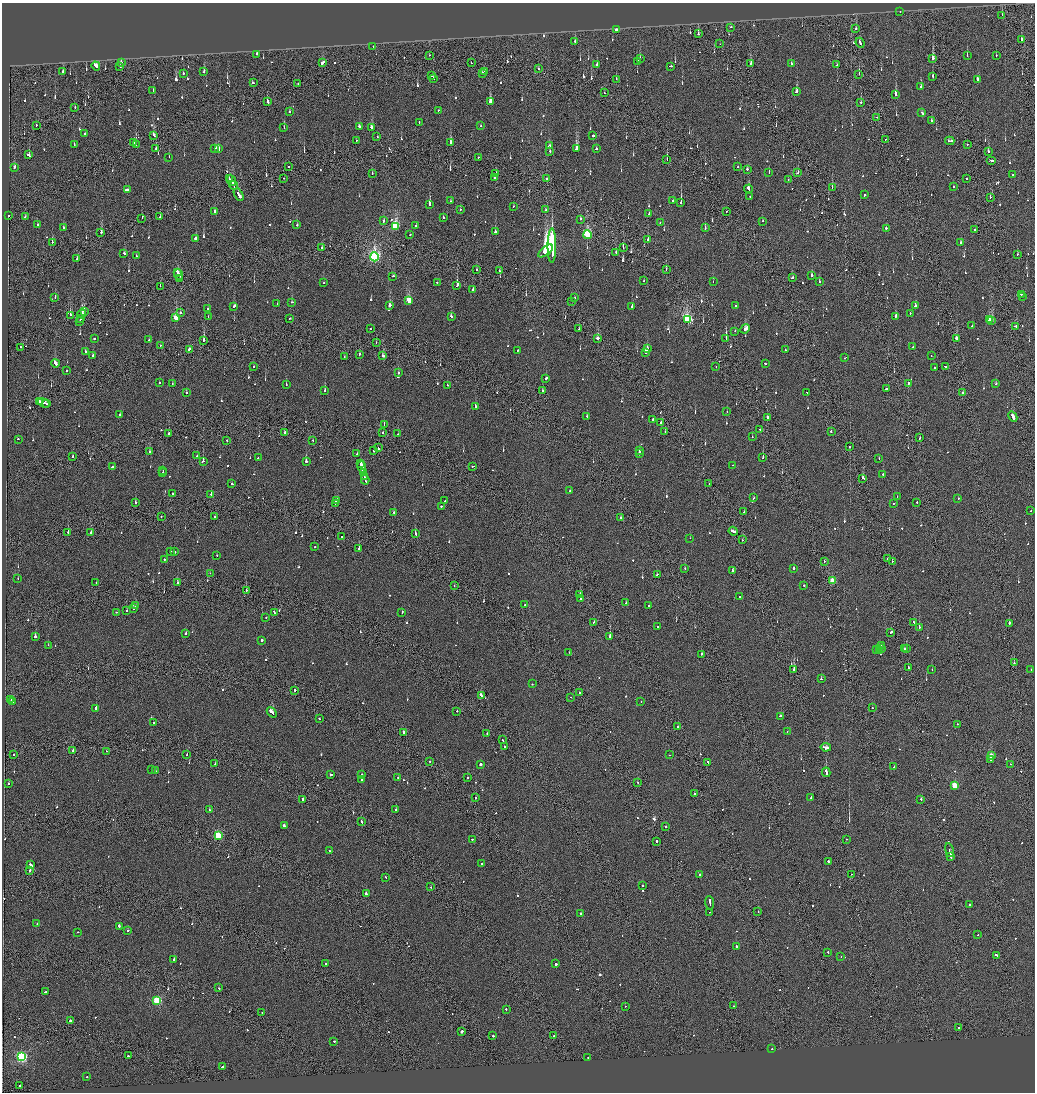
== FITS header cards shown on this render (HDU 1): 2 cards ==
NAXIS1  =                 2065
NAXIS2  =                 2180

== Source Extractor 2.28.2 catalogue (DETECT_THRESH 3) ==
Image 2065 x 2180 px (HDU 1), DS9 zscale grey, zoomed out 1/2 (1 PNG px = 2 x 2 image px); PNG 1037 x 1094 px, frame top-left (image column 1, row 2179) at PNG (2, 3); each listed source drawn as its Kron ellipse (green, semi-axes under 4 px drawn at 4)
Background -0.164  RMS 0.067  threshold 0.2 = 3 sigma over >= 5 px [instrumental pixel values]
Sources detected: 1045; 48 cannot appear on this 1/2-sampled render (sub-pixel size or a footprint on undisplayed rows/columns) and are neither listed nor drawn; of the other 997, the 500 brightest by FLUX_AUTO listed and drawn (497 fainter detections omitted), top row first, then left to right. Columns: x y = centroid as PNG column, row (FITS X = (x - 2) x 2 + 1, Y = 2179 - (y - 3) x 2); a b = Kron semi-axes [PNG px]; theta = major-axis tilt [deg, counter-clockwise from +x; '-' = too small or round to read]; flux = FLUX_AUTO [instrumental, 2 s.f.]
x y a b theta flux
900 12 2 2 - 130
1002 15 2 1 - 80
731 27 2 1 - 160
616 29 2 2 - 1700
856 29 2 2 - 150
698 34 2 2 - 180
1021 40 4 2 - 330
575 42 3 2 - 100
860 43 5 2 - 270
720 44 2 1 - 150
373 46 2 1 - 290
256 54 2 2 - 200
429 55 2 1 - 73
967 55 2 1 - 93
996 55 2 2 - 370
933 58 3 2 - 820
640 59 2 2 - 150
637 61 2 2 - 100
121 63 2 2 - 150
322 63 4 2 - 410
471 63 2 2 - 72
750 63 2 2 - 77
791 63 2 2 - 86
597 65 2 2 - 110
837 65 2 1 - 140
96 66 5 2 - 370
670 66 3 2 - 130
120 67 2 2 - 120
539 69 2 2 - 81
63 71 2 2 - 230
484 71 2 1 - 98
204 72 2 2 - 160
482 73 3 2 - 200
183 74 2 2 - 99
859 74 2 1 - 140
432 76 2 2 - 350
933 76 3 2 - 98
433 78 2 2 - 93
616 79 2 1 - 76
978 79 3 2 - 89
253 83 2 2 - 230
298 84 2 1 - 130
920 87 2 2 - 620
153 91 2 2 - 99
796 91 3 2 - 150
604 93 2 1 - 74
896 95 3 2 - 730
268 101 4 2 - 290
490 101 3 2 - 380
861 102 2 2 - 230
75 108 2 1 - 88
438 110 2 1 - 98
289 112 2 2 - 74
922 112 3 2 - 450
877 117 2 1 - 79
931 121 2 2 - 93
419 122 2 2 - 71
36 125 2 1 - 67
481 126 2 2 - 81
284 127 2 2 - 78
359 127 2 2 - 320
371 128 3 2 - 280
84 134 2 2 - 110
154 136 3 2 - 120
377 136 2 2 - 110
593 136 2 2 - 3600
885 139 2 1 - 75
356 140 2 1 - 83
950 141 4 2 - 490
134 142 2 2 - 110
451 143 3 2 - 230
136 144 2 1 - 88
967 144 2 1 - 81
74 145 2 2 - 67
550 146 3 2 - 200
215 148 3 2 - 140
156 149 2 1 - 98
219 149 4 2 - 180
577 149 4 3 - 1200
596 149 2 2 - 91
550 151 3 2 - 110
988 151 2 2 - 220
29 155 3 2 - 190
169 157 2 2 - 180
478 157 2 2 - 80
667 159 3 1 - 95
991 160 5 2 - 240
14 167 3 2 - 220
288 167 2 2 - 83
738 167 2 2 - 80
747 169 2 2 - 100
769 172 2 2 - 150
372 173 2 2 - 82
798 173 2 1 - 150
496 174 2 2 - 130
1013 175 2 2 - 79
284 178 2 1 - 93
494 178 2 1 - 290
547 178 2 1 - 120
966 178 2 2 - 140
229 179 2 1 - 170
231 180 6 2 -66 350
788 180 2 1 - 94
234 186 4 1 - 210
953 187 2 2 - 120
832 188 2 1 - 94
748 189 4 2 - 230
128 190 4 2 - 1100
239 195 7 2 -60 530
864 195 2 2 - 120
750 197 2 1 - 110
990 197 2 2 - 110
673 200 2 2 - 160
450 201 2 2 - 88
681 203 3 2 - 440
429 204 3 2 - 520
513 206 2 2 - 69
460 210 2 2 - 150
546 210 2 1 - 92
214 211 2 2 - 110
726 211 2 1 - 120
649 214 3 2 - 140
8 215 2 2 - 90
160 216 2 2 - 97
25 217 2 2 - 89
443 217 2 2 - 250
142 218 2 1 - 80
580 219 2 2 - 190
383 221 3 2 - 90
763 221 2 2 - 81
660 222 2 2 - 79
37 224 2 2 - 120
297 225 2 2 - 290
395 226 4 3 - 1200
416 226 2 2 - 150
705 227 3 2 - 190
63 228 2 2 - 140
886 228 3 3 - 200
974 230 2 2 - 87
101 232 3 2 - 270
495 232 2 2 - 350
410 234 2 2 - 100
587 235 4 3 - 1200
195 239 3 2 - 230
648 240 2 2 - 250
52 242 2 2 - 110
961 242 2 2 - 120
552 245 17 2 90 200000
322 247 2 1 - 130
623 247 3 1 - 140
546 251 9 2 38 47000
616 252 2 1 - 92
124 253 2 2 - 190
1017 254 2 2 - 71
136 256 2 2 - 78
374 257 4 4 - 2900
77 259 2 2 - 67
666 269 3 1 - 110
477 270 2 2 - 83
499 271 2 1 - 130
177 272 3 2 - 260
179 275 5 2 - 420
812 275 2 2 - 320
393 276 2 2 - 190
179 278 3 1 - 180
792 278 3 2 - 110
644 281 2 2 - 78
437 282 2 2 - 83
713 282 2 2 - 69
819 282 2 2 - 78
323 283 2 2 - 69
160 286 2 2 - 76
457 286 4 2 - 150
473 289 2 2 - 110
1021 294 2 2 - 180
55 297 2 2 - 130
1023 297 2 2 - 78
575 298 2 1 - 110
409 300 3 3 - 570
571 301 2 1 - 110
292 302 2 2 - 170
277 304 2 2 - 100
735 305 2 1 - 470
234 306 3 2 - 400
389 306 3 2 - 240
632 306 3 2 - 110
915 306 2 2 - 300
208 309 2 2 - 72
84 311 2 2 - 280
180 313 2 2 - 98
910 313 2 2 - 83
82 314 4 2 - 670
71 315 4 3 - 210
451 316 3 2 - 160
896 316 4 2 - 210
208 317 2 2 - 79
81 318 2 2 - 91
176 318 4 3 - 450
290 318 2 2 - 87
688 320 4 3 - 1700
990 320 4 2 - 270
992 320 3 2 - 220
79 321 2 1 - 110
972 326 2 2 - 190
1015 326 3 2 - 200
370 329 2 2 - 70
579 329 2 1 - 100
745 329 5 2 - 980
735 331 2 2 - 87
598 338 3 2 - 340
94 339 2 2 - 120
726 339 3 2 - 750
956 339 3 2 - 220
149 340 2 1 - 90
204 340 4 2 - 440
376 343 2 1 - 100
160 345 2 2 - 71
21 347 2 2 - 100
913 347 2 1 - 90
189 349 3 2 - 110
647 349 3 2 - 160
785 350 2 1 - 170
518 351 2 2 - 83
85 352 2 2 - 120
645 352 4 2 - 360
360 354 2 2 - 140
93 355 2 2 - 940
383 356 3 2 - 130
931 356 2 2 - 69
344 357 2 2 - 80
845 358 2 1 - 140
55 363 4 2 - 380
765 364 2 2 - 350
253 366 2 2 - 72
945 366 2 2 - 310
716 367 2 2 - 130
934 367 2 2 - 150
67 371 2 2 - 110
399 372 2 2 - 72
546 378 3 2 - 260
159 383 2 2 - 95
908 383 2 2 - 270
172 384 3 1 - 190
996 384 2 2 - 120
286 385 2 2 - 94
447 385 2 2 - 96
886 389 2 2 - 400
325 390 2 2 - 74
543 390 2 2 - 130
186 393 2 2 - 96
807 393 2 1 - 110
962 393 2 2 - 81
39 401 2 2 - 160
44 403 6 2 -19 670
47 404 2 1 - 150
475 407 2 2 - 190
727 412 2 1 - 260
120 415 2 2 - 100
587 416 2 2 - 68
1013 416 5 2 - 1600
767 417 2 2 - 130
653 419 2 2 - 220
661 422 3 2 - 160
384 425 2 1 - 78
760 430 2 1 - 110
831 431 2 2 - 100
285 432 2 2 - 230
382 432 2 2 - 84
665 432 2 1 - 71
169 434 2 2 - 110
398 434 2 1 - 87
752 437 2 2 - 67
920 438 3 2 - 110
18 439 2 2 - 86
226 440 2 1 - 280
313 440 2 2 - 130
849 447 2 1 - 270
378 448 3 2 - 170
639 450 3 2 - 260
374 451 2 2 - 190
149 452 2 2 - 290
639 453 3 2 - 240
357 454 3 2 - 330
197 456 2 2 - 74
73 457 2 1 - 150
763 457 2 2 - 69
258 458 2 2 - 98
879 458 2 1 - 180
203 461 3 2 - 160
306 462 3 2 - 750
361 463 3 2 - 250
733 465 2 2 - 240
473 466 3 2 - 130
112 467 2 2 - 140
362 467 5 2 - 460
163 471 2 2 - 260
363 472 3 2 - 350
163 473 2 2 - 370
883 474 2 2 - 110
364 476 4 2 - 290
863 478 3 2 - 120
365 480 5 2 - 330
232 484 2 2 - 270
709 484 2 1 - 68
570 491 2 2 - 93
172 493 2 1 - 69
211 494 2 2 - 75
897 496 2 2 - 73
754 498 2 2 - 180
958 499 2 2 - 70
337 501 3 2 - 170
445 501 3 2 - 340
917 502 2 2 - 230
135 503 2 2 - 91
335 503 2 2 - 120
893 503 2 1 - 140
441 506 2 2 - 360
1030 511 2 1 - 78
394 512 2 2 - 220
744 512 2 2 - 84
161 516 2 2 - 76
215 517 2 2 - 310
620 517 2 1 - 82
733 531 4 2 - 2100
91 532 4 2 - 230
68 533 2 1 - 150
415 534 2 2 - 240
341 537 2 1 - 75
690 538 2 2 - 140
742 540 2 1 - 83
315 547 2 2 - 160
359 549 2 2 - 400
170 552 2 2 - 290
175 552 2 2 - 76
217 555 2 2 - 160
887 558 2 2 - 140
164 559 2 2 - 130
824 561 2 1 - 370
892 561 2 2 - 110
793 568 2 2 - 200
685 569 2 2 - 90
732 571 3 2 - 340
210 573 2 1 - 75
657 574 3 2 - 440
18 579 2 2 - 70
832 581 3 3 - 580
96 582 2 2 - 170
177 582 2 2 - 250
454 585 2 2 - 87
804 586 2 2 - 120
246 590 2 2 - 120
580 594 2 2 - 170
740 596 2 2 - 190
581 599 4 2 - 610
626 603 2 1 - 98
525 605 2 2 - 78
649 605 2 1 - 130
135 606 2 2 - 650
133 609 2 2 - 400
127 610 2 2 - 97
116 612 2 1 - 120
274 613 2 1 - 110
402 613 3 2 - 160
266 617 2 2 - 130
594 622 2 2 - 80
914 622 3 2 - 320
1009 623 3 1 - 170
657 627 2 2 - 150
919 627 2 2 - 710
891 632 3 2 - 350
186 633 2 2 - 220
610 636 2 2 - 1400
35 637 2 2 - 200
262 640 2 2 - 740
48 645 2 2 - 77
881 645 2 2 - 69
881 648 2 2 - 73
906 648 2 2 - 160
904 649 2 2 - 190
877 650 2 2 - 850
880 650 3 2 - 550
569 652 2 1 - 74
701 654 2 1 - 240
1014 663 2 1 - 390
908 668 2 1 - 380
794 669 2 2 - 770
1031 669 2 2 - 74
932 670 2 2 - 73
821 679 2 2 - 69
532 684 2 2 - 71
295 690 2 2 - 190
580 693 2 2 - 110
481 695 3 2 - 560
570 697 2 1 - 89
11 700 2 1 - 160
13 701 2 2 - 76
641 702 2 1 - 70
96 708 2 2 - 890
872 708 2 1 - 88
457 711 2 2 - 110
272 712 6 2 -50 1300
781 716 2 2 - 170
319 719 2 2 - 86
153 723 2 2 - 74
957 724 2 2 - 94
678 726 2 1 - 93
404 732 3 2 - 120
787 732 2 1 - 84
487 733 2 2 - 68
503 740 2 2 - 110
504 746 2 2 - 170
826 747 5 2 - 550
73 750 4 2 - 210
106 751 2 2 - 84
14 755 2 2 - 76
187 755 2 2 - 86
670 755 2 1 - 93
991 756 3 3 - 250
990 759 3 2 - 190
430 761 2 2 - 440
708 762 2 2 - 330
215 764 2 2 - 130
480 764 2 2 - 2900
1010 764 2 2 - 70
894 767 3 2 - 150
152 770 2 2 - 130
155 771 2 2 - 110
826 772 5 1 - 1600
331 774 2 2 - 260
361 774 2 2 - 95
467 777 2 2 - 79
398 778 2 2 - 74
361 779 2 2 - 75
637 782 2 1 - 80
8 784 2 2 - 68
955 785 3 3 - 490
695 794 2 2 - 120
475 798 2 2 - 140
811 798 3 2 - 290
303 799 3 2 - 110
921 799 2 2 - 610
209 810 2 2 - 87
396 810 2 2 - 130
362 822 2 2 - 310
284 826 3 2 - 220
666 826 2 2 - 160
218 835 3 3 - 810
472 839 2 2 - 71
847 839 2 2 - 400
657 841 3 2 - 270
949 850 7 1 -78 370
329 851 2 2 - 68
951 856 3 2 - 340
828 862 2 2 - 940
482 864 2 2 - 130
31 865 3 2 - 230
30 870 3 2 - 120
851 874 2 1 - 92
699 875 2 2 - 91
386 877 2 2 - 80
643 885 2 2 - 190
431 887 2 1 - 100
366 894 2 2 - 320
710 903 6 2 -85 490
969 905 2 2 - 240
710 912 2 1 - 470
758 912 2 1 - 87
580 913 2 2 - 690
37 924 2 2 - 220
119 926 3 2 - 310
128 930 2 2 - 94
78 932 2 2 - 69
978 935 2 2 - 77
736 946 2 2 - 150
828 952 2 1 - 200
997 955 3 2 - 190
841 956 2 1 - 73
174 960 4 2 - 420
325 963 2 2 - 79
556 964 2 2 - 650
219 988 2 2 - 92
45 992 2 2 - 120
157 1000 3 3 - 1100
625 1006 2 1 - 72
733 1006 2 2 - 120
506 1009 2 2 - 110
262 1013 2 2 - 83
70 1020 2 2 - 210
958 1027 2 2 - 85
461 1032 2 2 - 3600
493 1036 2 2 - 250
554 1036 2 2 - 190
334 1041 2 2 - 68
772 1049 2 1 - 91
128 1056 2 2 - 83
22 1057 3 3 - 2200
588 1057 2 2 - 68
222 1066 4 2 - 240
87 1077 2 2 - 78
20 1086 2 2 - 180
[497 fainter detections neither listed nor drawn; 48 sub-pixel or undisplayed-footprint detections neither listed nor drawn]